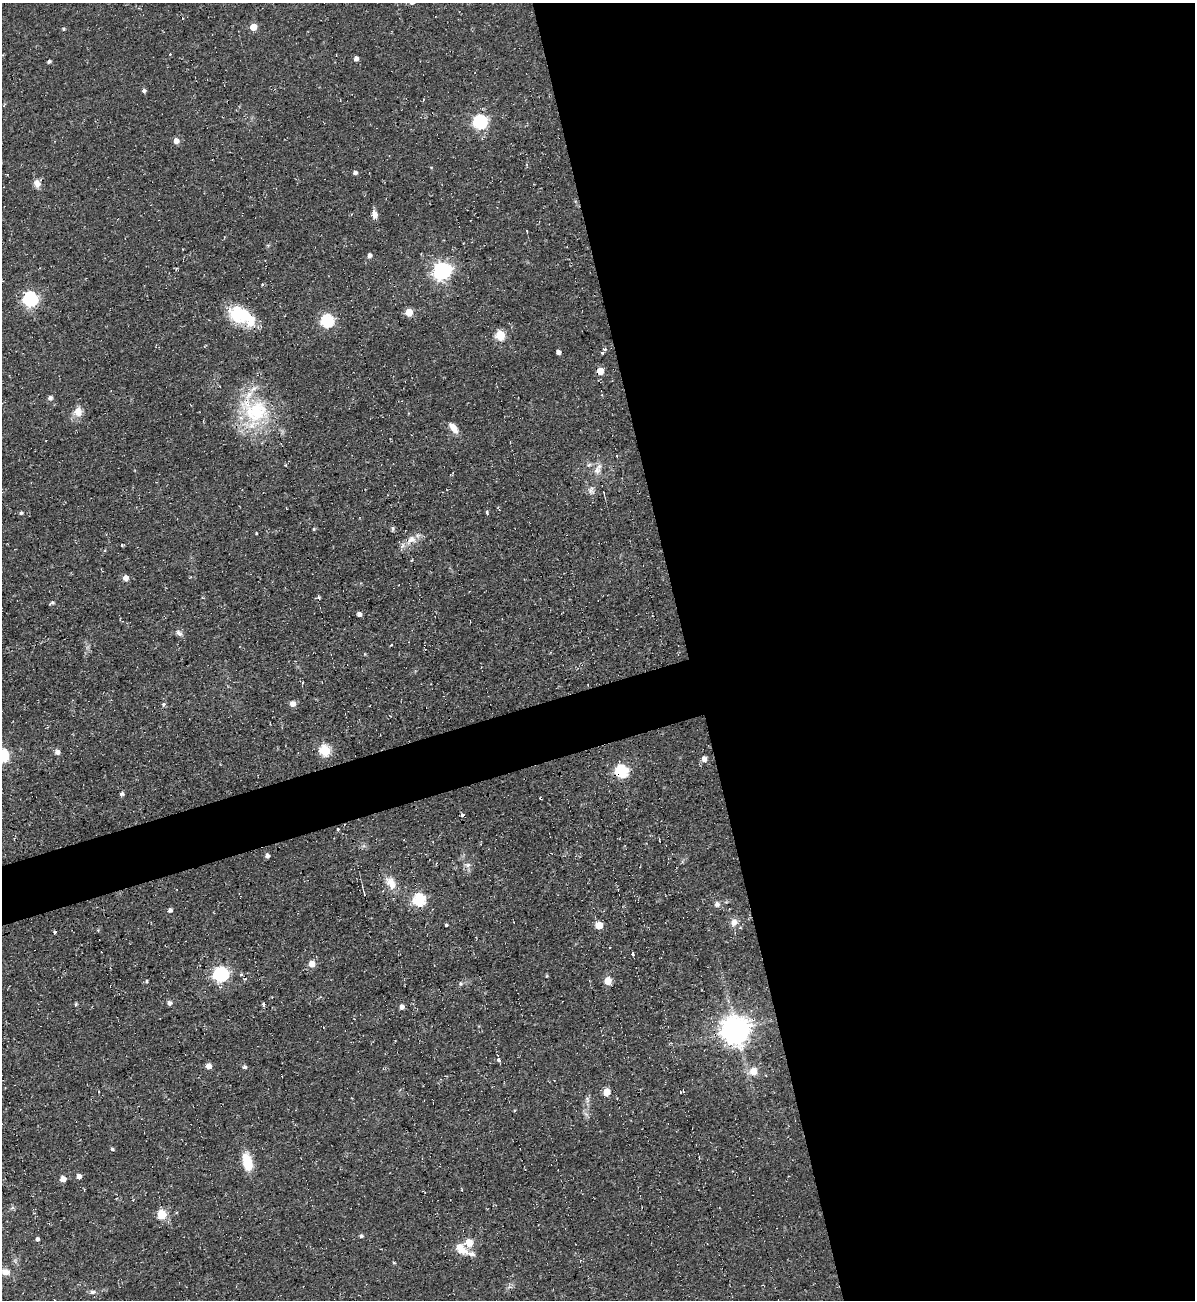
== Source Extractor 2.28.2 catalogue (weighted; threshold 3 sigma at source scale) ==
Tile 8 of 4 x 4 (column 4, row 2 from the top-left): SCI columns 3841-5033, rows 2632-3929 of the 5180 x 5227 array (HDU 1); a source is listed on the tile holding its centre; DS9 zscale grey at full resolution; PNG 1197 x 1302 px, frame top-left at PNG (2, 3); no overlay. Shown black and unused: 45% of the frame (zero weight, under 2 of 3 exposures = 2% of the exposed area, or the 3 px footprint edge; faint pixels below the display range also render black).
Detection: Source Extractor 2.28.2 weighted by HDU 2 'WHT'; one run over the whole footprint, this tile lists its part. Background 0.0433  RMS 0.0078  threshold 0.0349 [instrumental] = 3 sigma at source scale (4.5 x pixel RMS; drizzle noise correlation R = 1.50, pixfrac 1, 0.05/0.05 arcsec/px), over >= 5 px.
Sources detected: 101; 7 cosmic-ray / hot-pixel residue — not listed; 2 inside a brighter listed object's ellipse — not listed separately; the other 92 listed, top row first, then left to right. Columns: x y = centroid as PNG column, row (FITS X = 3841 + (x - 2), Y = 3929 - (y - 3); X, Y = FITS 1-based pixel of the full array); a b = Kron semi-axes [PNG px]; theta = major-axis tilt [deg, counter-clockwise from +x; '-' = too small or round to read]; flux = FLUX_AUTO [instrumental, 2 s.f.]
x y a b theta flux
253 27 5 5 - 12
356 58 5 5 - 2.4
49 62 4 3 - 1.5
144 91 5 4 - 2
480 122 6 6 - 140
176 141 5 5 - 5.7
355 173 5 4 - 2.3
37 183 10 8 -63 4.8
375 215 9 7 -87 3.8
369 256 5 4 - 2.4
442 271 7 7 - 290
262 284 3 3 - 1.2
30 299 6 6 - 160
409 312 5 5 - 16
240 315 26 20 -20 32
327 321 6 6 - 94
500 335 5 5 - 35
605 349 4 4 - 1
558 352 4 4 - 3.2
602 353 3 3 - 0.9
600 371 5 5 - 13
50 398 5 5 - 2.5
256 411 44 36 -72 63
78 412 13 11 -86 7
453 428 15 7 -54 6.3
597 469 17 8 66 6
591 489 11 5 52 2.5
21 513 4 4 - 1.6
314 529 4 4 - 0.92
393 529 7 3 82 1.1
256 533 3 2 - 0.6
411 539 12 10 17 7
122 545 4 3 - 0.66
125 578 5 5 - 5
319 597 4 4 - 1.3
52 603 6 3 26 1.3
359 614 4 4 - 3.4
179 633 11 6 -45 2.7
391 645 3 2 - 0.68
365 654 5 3 - 0.61
292 704 7 6 - 3.7
163 705 6 5 - 1.5
325 750 6 5 - 57
57 752 5 5 - 3.5
2 755 6 6 - 120
704 759 5 5 - 4.5
621 771 6 6 - 96
122 794 5 4 - 1.5
462 815 4 3 - 6.4
337 829 3 3 - 1.9
267 856 4 4 - 2.8
468 865 8 6 2 2.5
391 883 18 11 -61 9.4
364 894 4 3 - 0.57
419 900 6 6 - 75
717 904 7 6 - 3.1
170 910 5 4 - 2.4
734 923 10 8 60 4.3
446 925 4 3 - 0.86
599 925 5 5 - 16
633 954 3 3 - 7.9
312 964 5 5 - 9.3
221 974 6 6 - 170
241 974 4 4 - 0.94
546 976 5 3 - 0.72
146 981 5 3 - 0.82
608 981 5 5 - 17
460 984 6 4 -89 1.1
169 1003 5 5 - 2.3
76 1004 5 4 - 1.1
263 1005 6 3 -89 1.2
402 1007 6 5 - 2.6
736 1030 9 9 - 1100
499 1060 3 3 - 17
208 1066 5 5 - 5.2
244 1067 5 5 - 1.6
753 1072 8 7 - 9.2
282 1076 3 2 - 1.6
682 1091 5 3 - 2.4
607 1092 5 5 - 15
112 1149 5 4 - 1.2
247 1163 18 8 -77 22
79 1176 5 5 - 3.3
63 1179 5 5 - 5.9
161 1214 10 9 - 11
361 1236 5 4 - 1.5
37 1239 4 3 - 1.8
469 1243 5 5 - 20
461 1249 16 9 -42 11
394 1262 4 3 - 0.76
6 1272 11 8 -17 5.9
92 1292 8 5 14 2
Overlapping masked pixels (flux is a lower limit): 2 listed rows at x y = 621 771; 462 815
Isophote crosses this tile's border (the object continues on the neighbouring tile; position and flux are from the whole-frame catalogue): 1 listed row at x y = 2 755